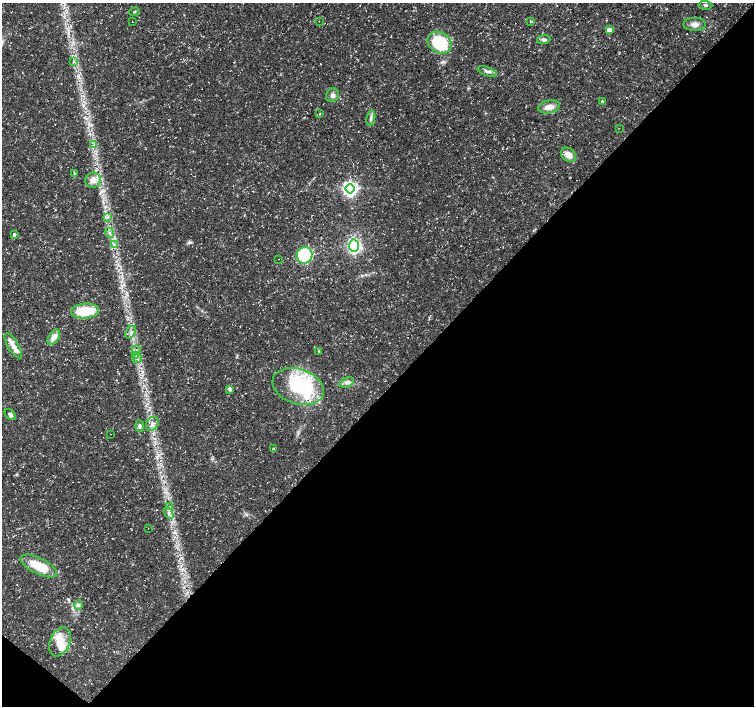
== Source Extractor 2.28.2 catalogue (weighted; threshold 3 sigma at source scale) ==
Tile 15 of 4 x 4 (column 3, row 4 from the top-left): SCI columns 3012-4514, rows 234-1640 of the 6016 x 6028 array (HDU 1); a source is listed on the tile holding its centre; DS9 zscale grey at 2 x 2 block average (1 PNG px = mean of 2 x 2 image px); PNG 756 x 708 px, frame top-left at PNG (2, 3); each listed source drawn as its Kron ellipse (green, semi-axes under 4 px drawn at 4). Shown black and unused: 45% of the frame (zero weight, under 3 of 5 exposures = <1% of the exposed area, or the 3 px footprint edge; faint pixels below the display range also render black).
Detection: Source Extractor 2.28.2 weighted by HDU 2 'WHT'; one run over the whole footprint, this tile lists its part. Background 0.0309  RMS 0.0024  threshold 0.0109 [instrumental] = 3 sigma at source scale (4.5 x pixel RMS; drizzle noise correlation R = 1.50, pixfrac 1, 0.0396/0.0396 arcsec/px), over >= 5 px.
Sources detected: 58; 3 inside a brighter object's white glare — neither listed nor drawn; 4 inside a brighter listed object's ellipse — not listed separately; the other 51 listed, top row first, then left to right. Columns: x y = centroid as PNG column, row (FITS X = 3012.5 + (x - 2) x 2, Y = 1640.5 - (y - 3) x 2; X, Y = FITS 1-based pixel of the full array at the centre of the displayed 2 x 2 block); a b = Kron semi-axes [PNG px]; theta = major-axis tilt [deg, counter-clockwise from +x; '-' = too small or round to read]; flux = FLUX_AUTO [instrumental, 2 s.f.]
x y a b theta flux
706 5 7 4 -5 1.2
134 12 5 2 - 0.6
319 21 2 2 - 0.17
530 21 3 2 - 0.39
132 22 2 2 - 0.21
695 24 11 6 0 3.4
609 30 3 3 - 9.1
544 40 6 4 4 1.7
440 43 13 10 -34 31
73 62 3 2 - 0.44
487 72 10 4 -19 2
332 95 7 6 - 2.4
602 102 3 3 - 1.2
549 107 11 6 12 5
319 114 4 3 - 0.54
371 118 8 4 78 1.7
619 128 2 2 - 0.19
94 145 4 2 - 0.79
569 155 9 6 -41 5.3
74 174 3 2 - 0.44
93 180 8 7 - 5.1
350 189 5 4 - 190
108 217 3 2 - 0.68
110 233 5 2 - 0.71
14 234 2 2 - 1.5
114 245 3 3 - 0.79
354 246 6 5 - 83
305 255 8 8 - 43
278 259 2 2 - 0.16
85 311 14 7 5 18
131 332 7 4 56 2
54 337 8 5 55 5.3
13 346 14 5 -60 5.1
136 350 4 3 - 0.78
318 351 3 2 - 0.33
135 356 3 2 - 0.5
137 359 5 2 - 0.73
347 382 7 4 24 1.9
298 386 26 17 -18 52
230 389 3 3 - 2.6
10 414 6 4 -47 2.1
152 424 7 6 - 2.7
140 426 6 4 -86 1.4
110 434 2 2 - 0.15
273 449 3 3 - 0.5
169 506 4 3 - 0.85
169 513 6 4 -62 1.7
148 528 2 2 - 0.19
39 566 20 8 -27 16
79 605 5 4 - 1.2
60 642 15 10 65 8.7
Diffuse or blended objects may show on this block-average render without a row.